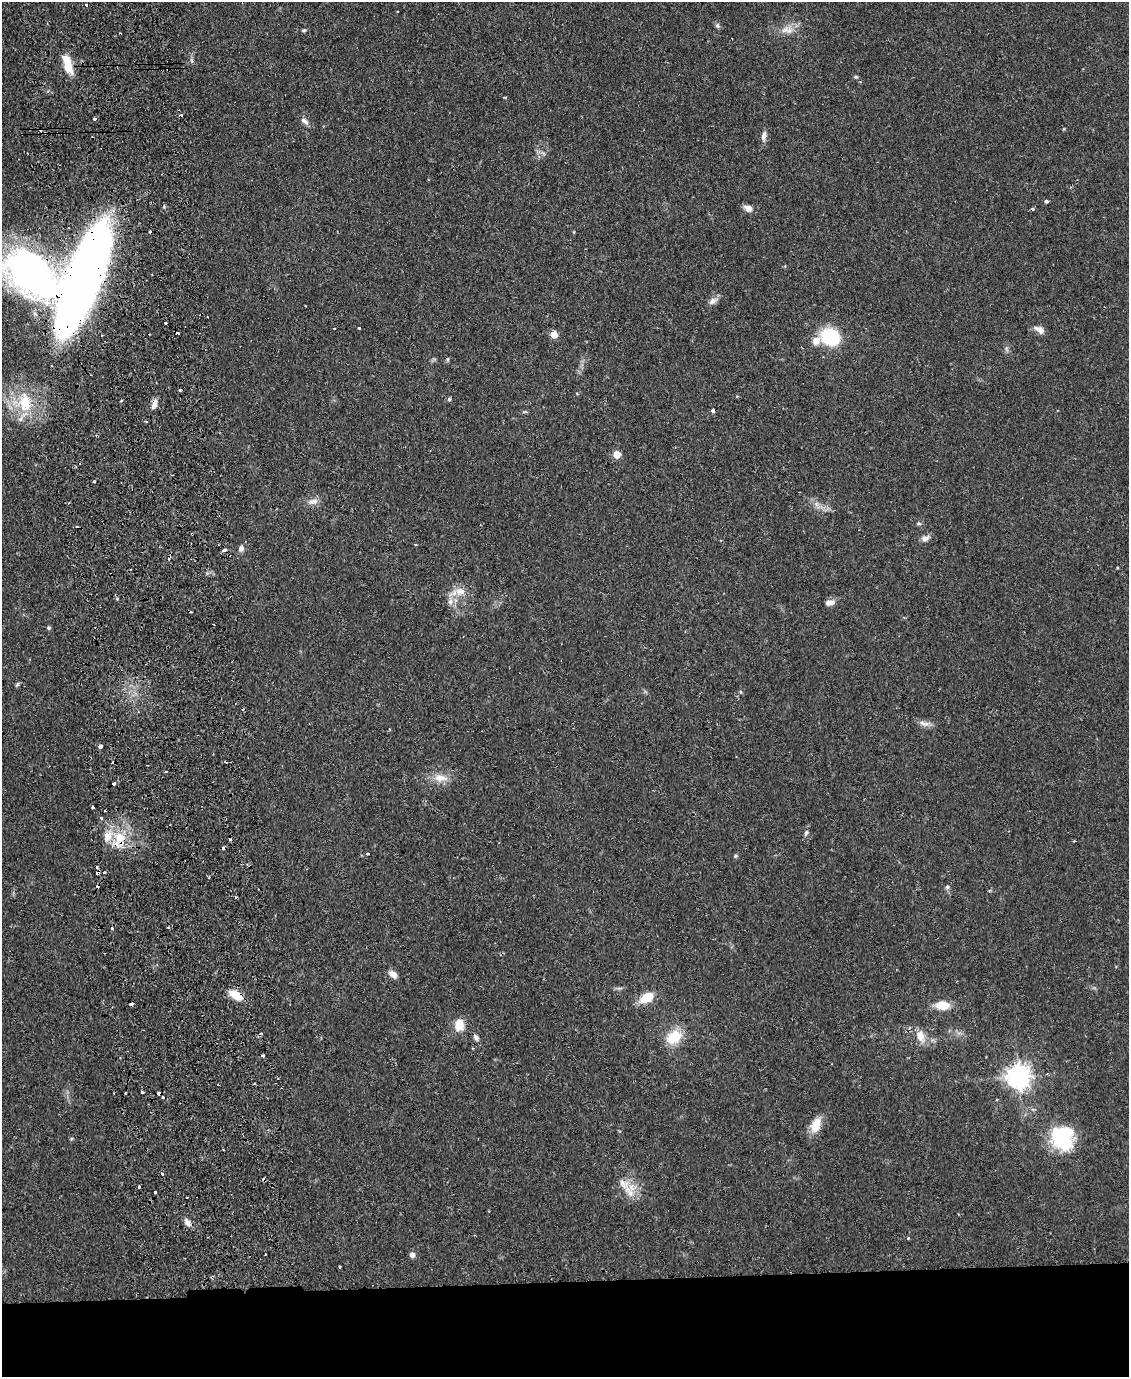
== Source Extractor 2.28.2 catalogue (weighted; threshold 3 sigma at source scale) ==
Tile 11 of 4 x 3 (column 3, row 3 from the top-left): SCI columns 2311-3437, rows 135-1509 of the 4619 x 4496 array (HDU 1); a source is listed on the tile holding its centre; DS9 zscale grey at full resolution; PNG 1131 x 1379 px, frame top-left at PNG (2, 2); no overlay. Shown black and unused: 7% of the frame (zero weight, under 2 of 3 exposures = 3% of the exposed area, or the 3 px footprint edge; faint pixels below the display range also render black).
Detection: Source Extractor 2.28.2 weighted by HDU 2 'WHT'; one run over the whole footprint, this tile lists its part. Background 0.0815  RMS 0.0057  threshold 0.0255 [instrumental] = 3 sigma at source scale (4.5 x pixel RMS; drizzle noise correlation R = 1.50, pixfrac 1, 0.05/0.05 arcsec/px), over >= 5 px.
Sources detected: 112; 1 inside a brighter object's white glare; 20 cosmic-ray / hot-pixel residue — not listed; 2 inside a brighter listed object's ellipse — not listed separately; the other 89 listed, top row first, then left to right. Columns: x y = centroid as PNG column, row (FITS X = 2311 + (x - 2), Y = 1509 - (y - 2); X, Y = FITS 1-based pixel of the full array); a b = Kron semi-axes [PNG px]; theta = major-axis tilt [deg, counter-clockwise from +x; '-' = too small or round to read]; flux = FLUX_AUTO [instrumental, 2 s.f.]
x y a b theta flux
86 5 3 2 - 1.1
397 12 2 2 - 0.55
717 26 7 6 - 1.3
304 30 6 4 9 0.89
785 30 25 8 32 6.2
191 60 7 4 -70 0.99
67 65 19 8 -73 14
856 77 6 4 -11 0.74
95 118 3 3 - 1.5
305 121 13 7 -39 2.5
764 136 15 6 80 2.9
1046 201 4 3 - 1.6
748 208 10 7 -21 4
150 232 3 3 - 3.5
33 275 73 45 -40 230
85 276 101 28 69 630
713 301 13 7 32 3
165 323 3 2 - 3
359 328 3 3 - 0.98
1040 330 14 8 -27 3.7
178 333 4 2 - 0.73
554 334 5 5 - 9.6
830 337 11 9 -30 62
816 341 11 9 46 4.7
448 359 6 4 89 0.74
180 390 3 3 - 1.3
737 396 4 3 - 0.58
449 399 5 4 - 0.88
25 403 32 23 -82 28
154 404 13 6 81 3.6
713 410 4 3 - 2.5
524 412 6 4 19 0.73
616 454 5 5 - 11
94 482 3 3 - 3.3
311 502 9 8 - 2.8
817 505 16 6 -49 3.6
919 523 6 4 -29 0.89
925 538 11 7 20 2.8
241 548 9 7 62 2.1
225 550 4 4 - 1.7
168 559 5 4 - 1.1
460 591 15 12 2 7
450 602 9 6 88 2.7
830 603 12 7 11 3.6
48 628 5 5 - 0.97
17 684 7 5 54 0.92
740 692 6 4 -88 0.61
924 724 17 6 -15 3.2
100 746 4 4 - 5.7
440 778 21 11 -5 7.3
93 807 3 3 - 1.5
806 833 9 5 67 1.5
119 838 25 15 -77 17
1074 841 3 2 - 0.74
368 853 3 2 - 0.5
736 856 5 5 - 0.78
97 867 3 3 - 1.1
105 872 4 3 - 0.7
98 873 4 3 - 1.5
947 887 7 6 - 1.3
168 927 4 3 - 0.84
112 928 3 3 - 5
393 974 11 7 -41 3.6
619 988 9 3 5 1.2
236 995 15 8 -27 10
646 998 13 8 26 13
131 1004 4 3 - 3.1
943 1005 12 8 -1 13
459 1025 16 11 87 7.6
920 1036 18 11 -67 6.9
476 1037 9 6 -55 1.9
674 1037 20 15 38 15
263 1055 3 3 - 2.1
1018 1077 8 8 - 470
142 1092 3 3 - 1.1
159 1093 4 3 - 2.1
163 1098 3 3 - 1.9
816 1125 20 11 67 8.7
71 1139 5 5 - 0.89
1062 1139 28 20 -51 38
162 1174 3 3 - 1.9
624 1184 19 14 -37 8.4
139 1187 3 3 - 0.72
155 1192 3 3 - 1.3
187 1197 2 2 - 0.58
187 1222 11 7 -47 3.1
908 1238 3 3 - 0.93
412 1255 5 5 - 3.2
340 1267 3 2 - 0.67
Overlapping masked pixels (flux is a lower limit): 7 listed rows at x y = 33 275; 85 276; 154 404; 119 838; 98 873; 236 995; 159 1093
Isophote crosses this tile's border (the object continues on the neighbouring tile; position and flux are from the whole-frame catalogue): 1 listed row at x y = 33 275